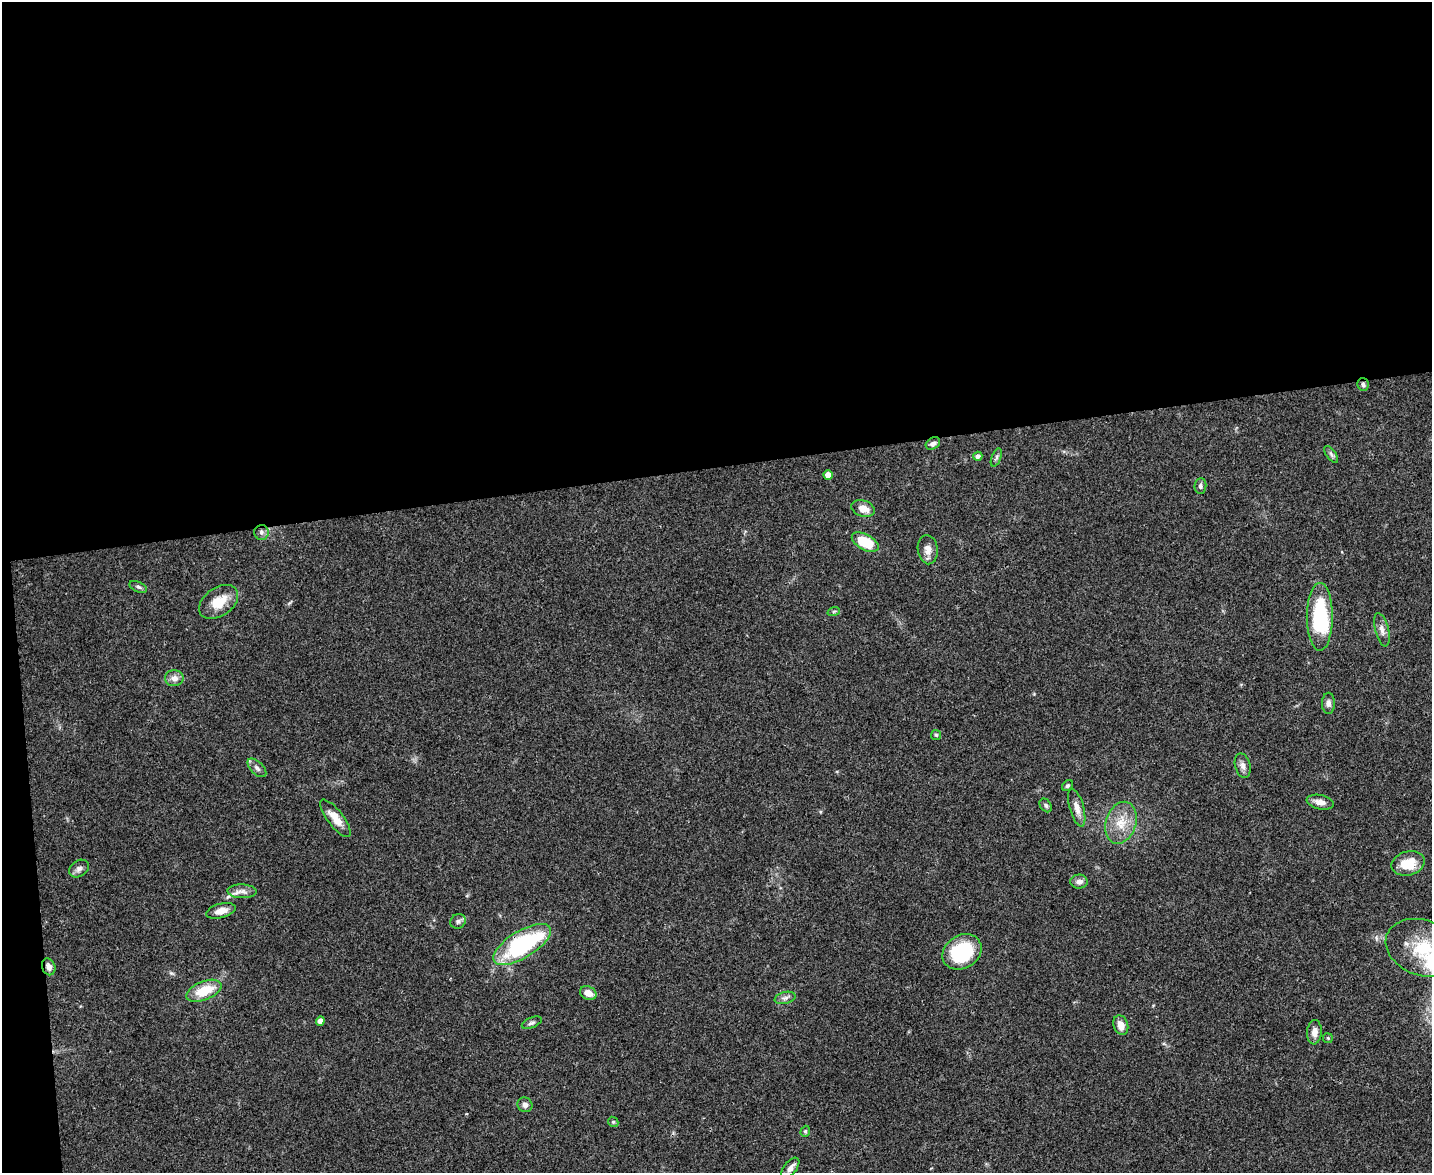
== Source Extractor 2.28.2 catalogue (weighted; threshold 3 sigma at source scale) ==
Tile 1 of 3 x 4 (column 1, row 1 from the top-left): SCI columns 134-1563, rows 3516-4686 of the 4665 x 4686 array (HDU 1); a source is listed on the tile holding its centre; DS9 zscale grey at full resolution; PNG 1434 x 1175 px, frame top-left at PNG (2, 2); each listed source drawn as its Kron ellipse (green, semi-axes under 4 px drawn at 4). Shown black and unused: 41% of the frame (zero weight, under 3 of 4 exposures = <1% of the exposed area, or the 3 px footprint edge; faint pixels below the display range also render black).
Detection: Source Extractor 2.28.2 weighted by HDU 2 'WHT'; one run over the whole footprint, this tile lists its part. Background 0.0555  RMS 0.0047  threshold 0.021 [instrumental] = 3 sigma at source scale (4.5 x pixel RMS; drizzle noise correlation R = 1.50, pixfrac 1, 0.05/0.05 arcsec/px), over >= 5 px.
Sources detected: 49; all 49 listed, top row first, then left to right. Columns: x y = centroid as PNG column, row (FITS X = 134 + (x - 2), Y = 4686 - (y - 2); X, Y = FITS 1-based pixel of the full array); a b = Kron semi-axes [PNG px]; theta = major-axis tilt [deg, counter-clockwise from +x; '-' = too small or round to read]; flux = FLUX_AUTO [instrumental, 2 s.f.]
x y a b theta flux
1363 385 6 5 - 1.1
933 443 8 5 32 1.8
1331 454 10 4 -55 1.3
978 456 5 4 - 1.8
996 458 10 4 68 1.1
828 475 4 4 - 4.5
1200 486 8 6 84 1.3
863 509 12 8 -19 4.8
261 532 7 7 - 1.5
865 542 15 7 -29 16
928 550 15 10 -82 3.4
138 587 9 5 -24 1.1
219 602 22 14 35 10
834 611 6 4 19 0.65
1320 617 34 13 90 42
1382 630 17 6 -76 2.8
174 678 9 8 - 2.8
1328 703 10 6 -90 1.9
936 735 5 5 - 0.68
1243 766 12 7 -75 2.4
257 768 11 6 -45 1.7
1067 786 6 5 - 0.85
1320 802 14 7 -11 3.4
1046 805 7 5 -52 1.1
1077 808 19 7 -74 3.6
335 818 22 8 -52 6.3
1121 823 21 15 72 9.9
1408 863 17 12 15 11
79 869 10 8 34 1.9
1079 882 8 7 - 2.2
242 891 14 7 -2 2.8
221 911 15 7 15 4.2
458 921 8 7 - 1.5
522 944 33 13 31 62
1423 948 38 27 -20 26
962 952 21 16 33 33
49 967 8 6 -70 2.5
204 991 18 9 22 13
588 993 8 6 -25 3.8
785 998 10 6 14 1.5
320 1021 4 4 - 3.1
532 1023 10 5 22 1.2
1121 1025 10 7 -70 4.3
1314 1032 12 7 86 3.4
1328 1038 5 5 - 0.53
525 1105 8 7 - 1.8
613 1122 5 4 - 0.66
805 1131 6 4 70 0.64
790 1168 12 6 51 3.1
Overlapping masked pixels (flux is a lower limit): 2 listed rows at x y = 522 944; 49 967
Isophote crosses this tile's border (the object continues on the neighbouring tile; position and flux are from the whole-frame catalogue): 1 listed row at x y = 1423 948